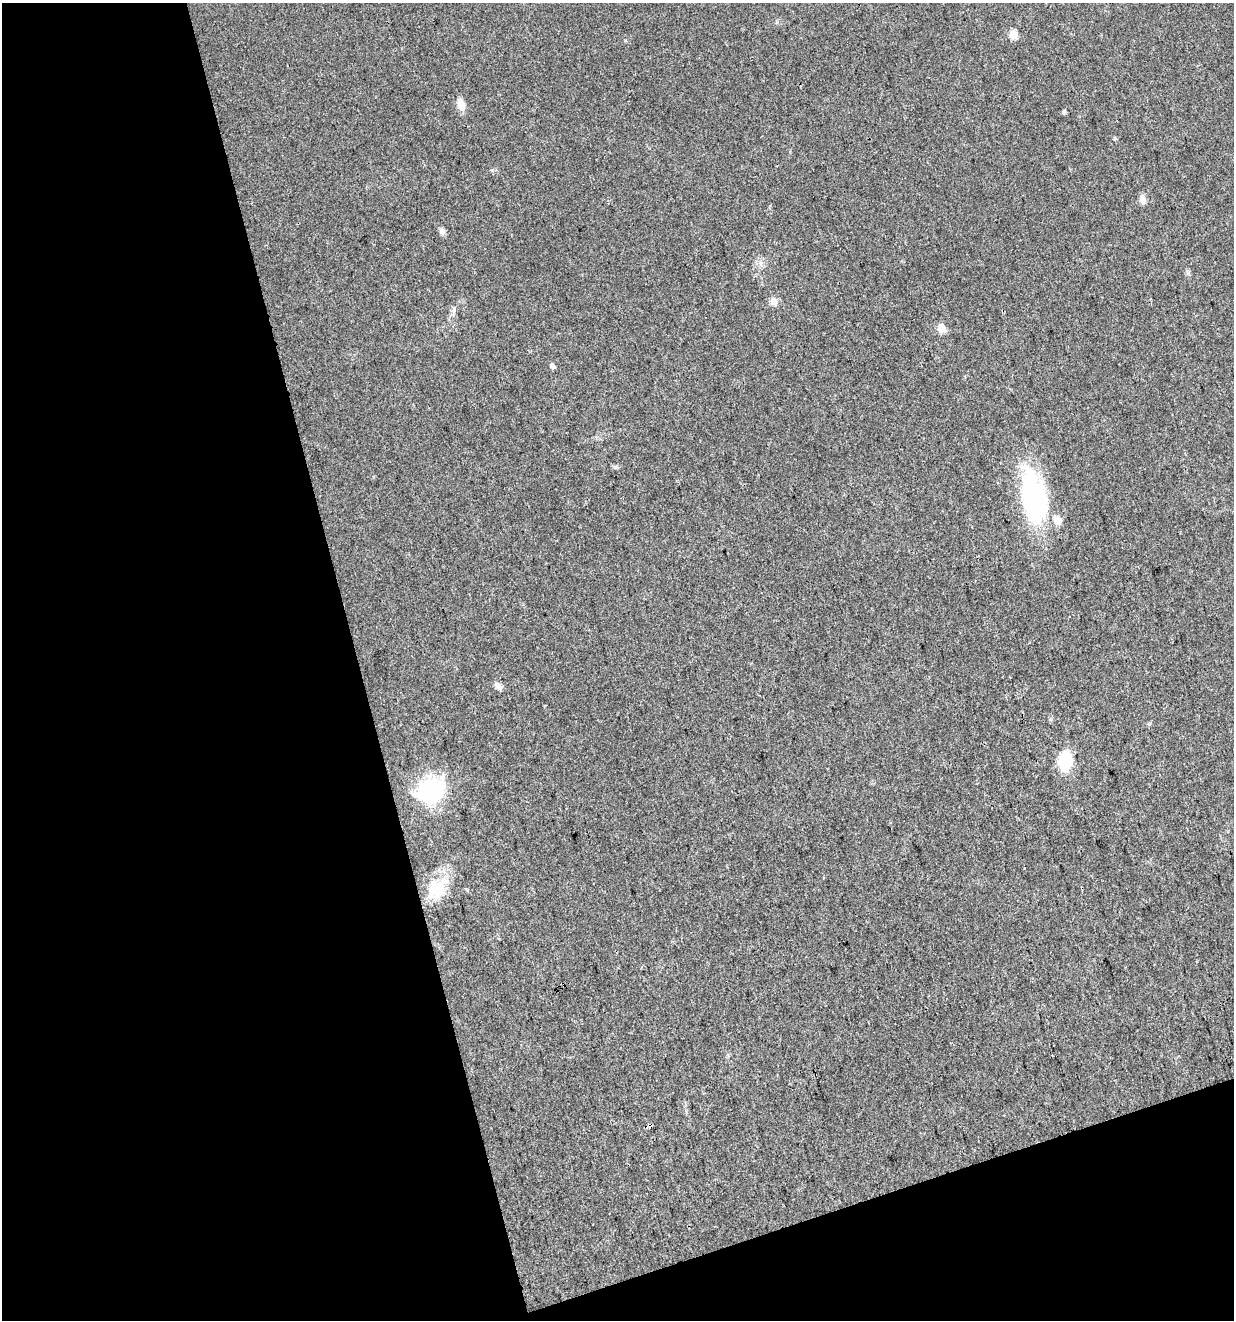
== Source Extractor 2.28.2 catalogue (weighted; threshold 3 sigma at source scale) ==
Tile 3 of 2 x 2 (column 1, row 2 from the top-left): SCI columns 38-1269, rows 2-1319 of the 2554 x 2637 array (HDU 1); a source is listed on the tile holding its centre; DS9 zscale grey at full resolution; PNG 1236 x 1322 px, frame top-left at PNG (2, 3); no overlay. Shown black and unused: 34% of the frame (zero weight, under 3 of 4 exposures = <1% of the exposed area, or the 3 px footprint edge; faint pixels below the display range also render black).
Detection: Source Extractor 2.28.2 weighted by HDU 2 'WHT'; one run over the whole footprint, this tile lists its part. Background 0.0206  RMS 0.0044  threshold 0.0199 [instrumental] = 3 sigma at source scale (4.5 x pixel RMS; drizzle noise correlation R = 1.50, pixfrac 1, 0.0396/0.0396 arcsec/px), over >= 5 px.
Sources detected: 14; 1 inside a brighter listed object's ellipse — not listed separately; the other 13 listed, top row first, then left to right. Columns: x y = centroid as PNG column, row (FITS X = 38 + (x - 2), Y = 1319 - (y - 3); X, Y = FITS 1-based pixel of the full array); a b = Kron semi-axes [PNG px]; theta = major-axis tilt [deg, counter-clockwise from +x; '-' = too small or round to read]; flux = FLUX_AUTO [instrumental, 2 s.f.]
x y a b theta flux
1013 34 5 5 - 12
461 105 13 8 -71 4.2
1143 199 10 7 -76 2.4
442 231 9 7 -68 1.6
774 301 9 9 - 2.6
454 310 10 3 69 0.92
941 328 5 5 - 11
552 366 6 4 -58 1.6
1034 497 63 25 -80 63
498 686 11 7 -34 1.9
1065 761 22 14 86 15
430 791 32 26 24 37
436 889 29 24 71 15
Unlisted compact peaks at least as high as the median listed source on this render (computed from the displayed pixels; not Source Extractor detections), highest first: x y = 1064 111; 625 40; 615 467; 1188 273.